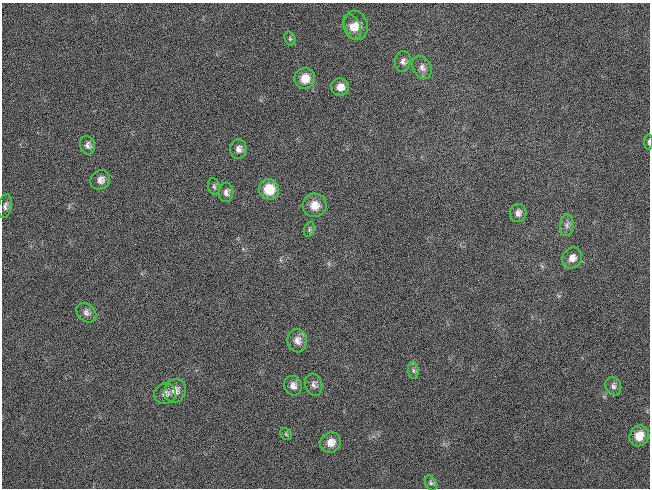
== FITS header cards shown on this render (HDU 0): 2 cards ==
NAXIS1  =                  648 / length of data axis 1
NAXIS2  =                  486 / length of data axis 2

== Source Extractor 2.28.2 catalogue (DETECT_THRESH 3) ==
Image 648 x 486 px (HDU 0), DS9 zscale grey, 1 PNG px = 1 image px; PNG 652 x 490 px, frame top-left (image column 1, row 486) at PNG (2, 3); each listed source drawn as its Kron ellipse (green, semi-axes under 4 px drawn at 4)
Background 119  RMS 26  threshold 79.1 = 3 sigma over >= 5 px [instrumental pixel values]
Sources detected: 32; all 32 listed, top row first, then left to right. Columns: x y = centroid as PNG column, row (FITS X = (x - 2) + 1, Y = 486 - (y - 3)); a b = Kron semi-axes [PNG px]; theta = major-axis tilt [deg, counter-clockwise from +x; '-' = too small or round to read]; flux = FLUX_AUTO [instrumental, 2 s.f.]
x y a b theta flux
356 25 15 11 -73 18000
352 27 13 8 -68 14000
290 38 7 5 -71 3400
403 61 10 7 81 7500
422 67 12 9 -64 10000
305 78 10 10 - 23000
340 87 9 8 - 16000
649 142 8 3 -89 2500
88 145 9 7 -73 7500
238 149 9 8 - 10000
100 180 10 9 - 11000
214 186 8 6 -73 4400
269 189 10 10 - 45000
226 192 10 7 83 7900
315 205 12 12 - 22000
5 206 12 6 78 7300
518 213 9 8 - 7900
567 225 11 6 85 6900
309 229 8 5 72 3500
572 258 11 9 54 12000
86 313 11 8 -42 8100
297 341 12 9 -80 12000
413 370 8 5 -85 4800
314 385 11 8 -73 7500
293 386 10 9 - 11000
613 386 9 7 -66 6300
175 391 12 10 68 15000
165 394 11 10 - 11000
286 434 6 5 - 3100
639 436 11 9 63 26000
331 442 11 9 39 18000
431 483 8 5 -61 4000
At the frame edge (FLAGS 8, measured only in part): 1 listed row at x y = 649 142